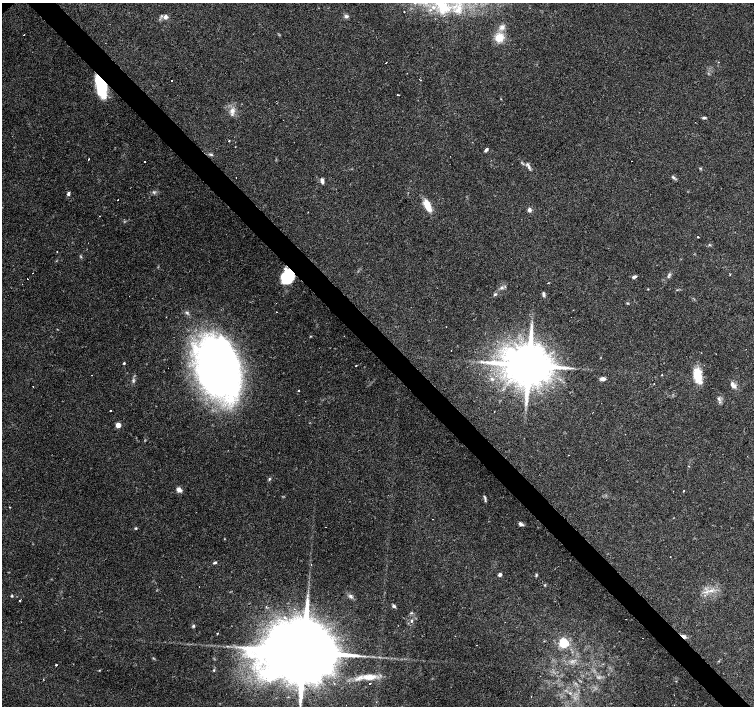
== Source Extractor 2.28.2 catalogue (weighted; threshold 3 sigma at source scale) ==
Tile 6 of 4 x 4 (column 2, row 2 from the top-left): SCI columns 1509-3011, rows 3030-4437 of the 6018 x 5993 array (HDU 1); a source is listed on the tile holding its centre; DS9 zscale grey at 2 x 2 block average (1 PNG px = mean of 2 x 2 image px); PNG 756 x 708 px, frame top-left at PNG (2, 3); no overlay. Shown black and unused: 4% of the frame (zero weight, under 2 of 3 exposures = <1% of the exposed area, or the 3 px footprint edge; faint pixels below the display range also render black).
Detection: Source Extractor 2.28.2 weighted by HDU 2 'WHT'; one run over the whole footprint, this tile lists its part. Background 0.067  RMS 0.0058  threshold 0.0263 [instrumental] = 3 sigma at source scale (4.5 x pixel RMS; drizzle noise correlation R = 1.50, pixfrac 1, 0.0396/0.0396 arcsec/px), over >= 5 px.
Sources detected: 109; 2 too faint to see at this stretch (2 x 2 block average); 1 inside a brighter object's white glare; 6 cosmic-ray / hot-pixel residue — not listed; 3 inside a brighter listed object's ellipse — not listed separately; the other 97 listed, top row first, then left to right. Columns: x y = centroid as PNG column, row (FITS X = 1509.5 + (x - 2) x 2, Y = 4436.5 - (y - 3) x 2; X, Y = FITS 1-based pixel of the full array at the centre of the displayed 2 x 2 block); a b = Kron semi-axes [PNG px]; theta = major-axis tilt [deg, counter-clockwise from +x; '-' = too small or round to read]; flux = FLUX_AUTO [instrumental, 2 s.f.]
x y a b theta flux
443 6 10 7 -72 27
433 7 5 3 - 2.8
458 10 9 5 46 6.9
404 12 2 2 - 0.96
346 16 5 4 - 3.3
165 17 7 6 - 5
502 27 7 6 - 5.9
24 35 2 2 - 0.97
499 38 10 9 - 19
386 62 2 2 - 1.3
171 80 2 2 - 1.4
420 80 2 2 - 2.1
103 87 17 9 -75 86
399 95 3 2 - 0.68
232 111 8 7 - 8.1
704 118 5 3 - 2
229 141 2 2 - 2.7
486 150 5 3 - 3.3
211 154 6 3 -26 2.3
89 159 2 2 - 2.9
144 161 2 2 - 0.75
632 161 2 2 - 2.1
529 167 7 4 -72 3.5
673 177 6 3 -40 2.5
236 178 2 2 - 1.1
322 181 7 3 -83 3.7
68 194 5 3 - 2.9
118 200 2 2 - 2.8
427 205 15 7 -64 21
529 210 5 4 - 4.2
99 216 2 2 - 1.1
698 237 3 2 - 0.81
709 245 3 2 - 0.99
33 273 2 2 - 2.2
669 274 5 4 - 2.7
730 274 2 2 - 2.8
287 277 12 10 55 67
634 277 6 3 26 3
27 278 2 2 - 2.5
548 283 2 2 - 1.1
502 288 5 3 - 2.8
648 289 2 2 - 0.77
495 294 4 4 - 2.2
544 294 7 3 -85 2.8
276 312 2 2 - 7.1
187 313 6 4 -49 2.6
446 327 2 2 - 0.66
310 336 3 3 - 0.87
451 350 2 2 - 0.61
124 363 3 3 - 1.4
529 365 12 10 15 7000
356 366 2 2 - 1.7
218 368 56 35 -74 740
697 371 14 8 -47 16
662 375 2 2 - 1.9
492 379 5 4 - 2.7
603 379 6 3 5 6.6
133 381 6 2 -64 2
733 385 9 5 -54 6.4
33 386 2 2 - 1.5
299 391 2 2 - 3.2
719 399 5 3 - 2.9
110 410 2 2 - 3.6
118 425 3 3 - 14
689 466 3 2 - 0.64
269 479 4 3 - 1.5
179 490 7 5 -33 5.8
684 491 2 2 - 4.1
485 497 8 3 -70 2.5
10 507 3 2 - 0.81
521 524 7 3 -28 4.2
135 528 4 3 - 1.5
670 557 2 2 - 0.4
215 562 4 3 - 2.1
311 564 2 2 - 1.3
500 574 3 3 - 4.4
536 575 5 3 - 1.6
545 585 3 3 - 1.1
711 591 8 4 5 6.5
12 596 4 3 - 1.4
20 601 2 2 - 1.3
394 606 5 4 - 2.6
266 607 2 2 - 1.2
285 617 2 2 - 1.9
411 621 4 3 - 1.9
193 626 4 4 - 1.9
217 633 2 2 - 2.3
684 636 6 4 -26 4.6
563 643 4 4 - 69
568 644 3 2 - 3.5
476 645 2 2 - 2
304 651 24 14 34 27000
56 665 2 2 - 2.4
99 670 3 2 - 0.8
214 670 3 3 - 1.3
369 677 18 7 -1 19
674 695 2 2 - 0.72
Overlapping masked pixels (flux is a lower limit): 3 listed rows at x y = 103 87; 287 277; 684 636
Isophote crosses this tile's border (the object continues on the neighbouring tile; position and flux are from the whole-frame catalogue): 1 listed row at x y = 443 6
Diffuse or blended objects may show on this block-average render without a row.